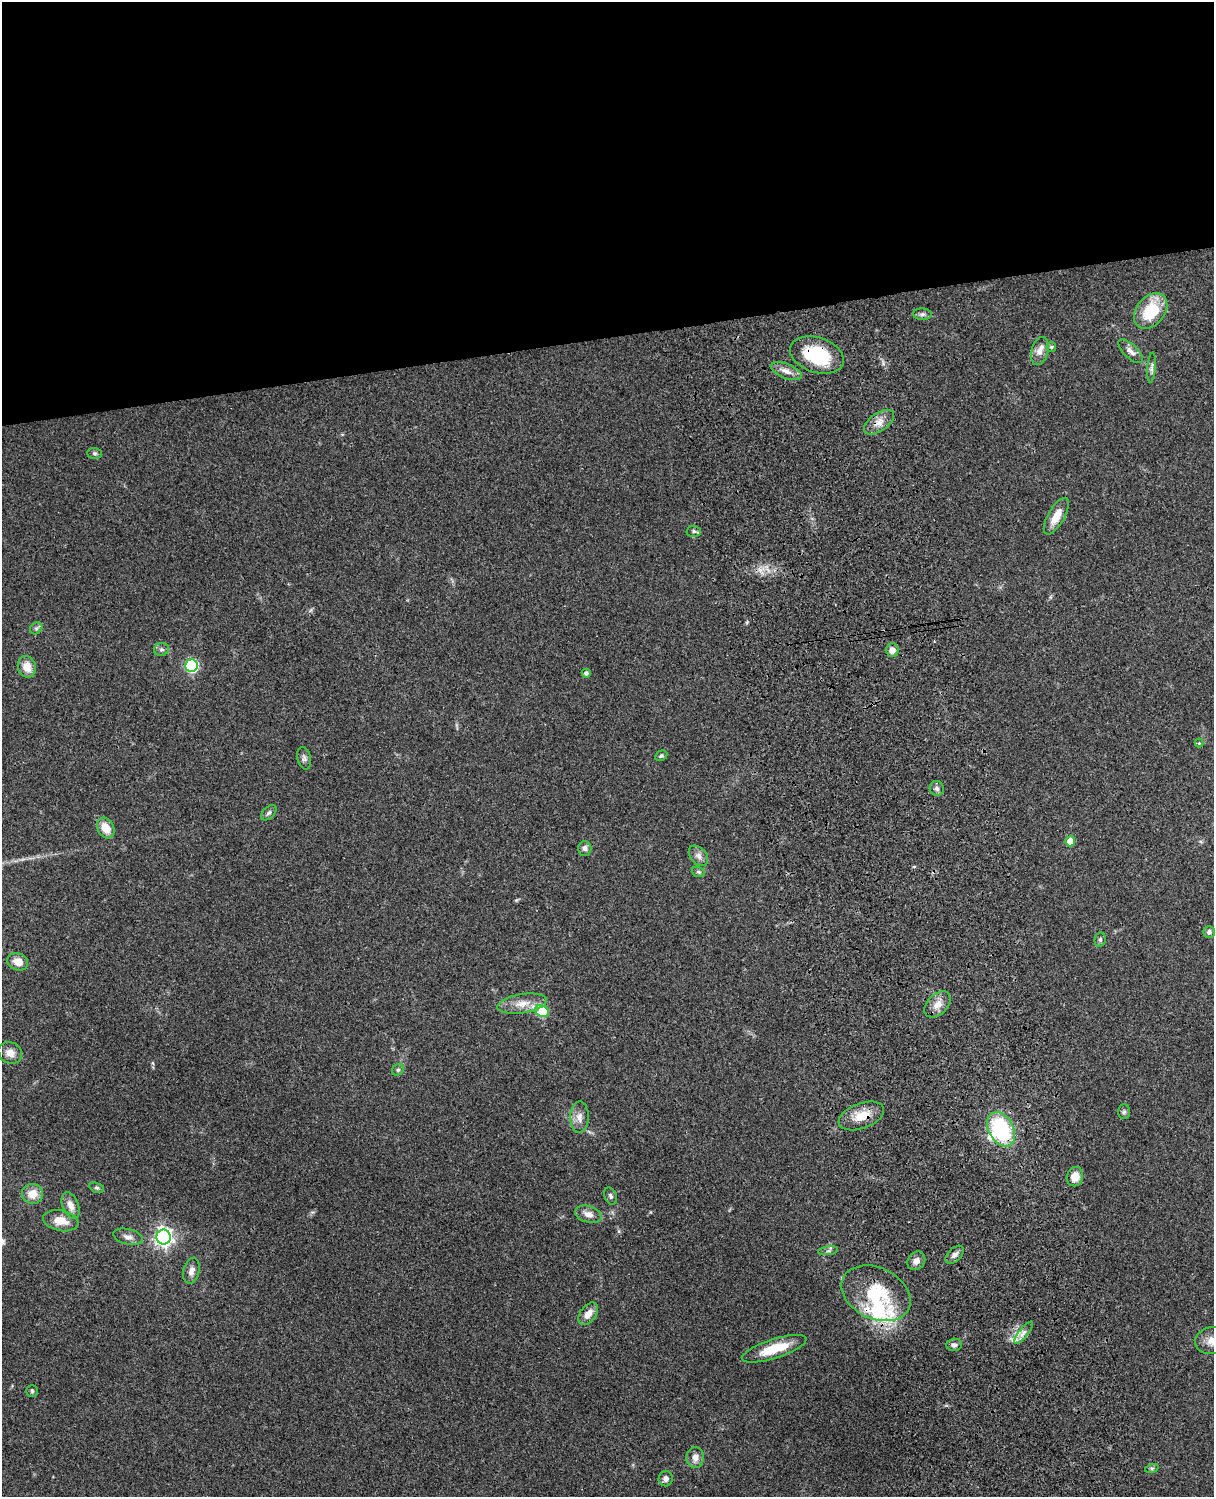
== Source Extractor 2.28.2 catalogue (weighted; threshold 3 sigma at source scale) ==
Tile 2 of 4 x 3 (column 2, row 1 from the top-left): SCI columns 1334-2545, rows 3269-4763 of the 5088 x 4927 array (HDU 1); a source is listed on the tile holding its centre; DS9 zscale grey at full resolution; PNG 1216 x 1499 px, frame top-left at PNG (2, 2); each listed source drawn as its Kron ellipse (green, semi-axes under 4 px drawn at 4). Shown black and unused: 23% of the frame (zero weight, under 3 of 4 exposures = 6% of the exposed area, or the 3 px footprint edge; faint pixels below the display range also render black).
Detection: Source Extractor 2.28.2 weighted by HDU 2 'WHT'; one run over the whole footprint, this tile lists its part. Background 0.106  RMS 0.0065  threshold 0.0294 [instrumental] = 3 sigma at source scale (4.5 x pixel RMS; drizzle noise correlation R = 1.50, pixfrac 1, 0.05/0.05 arcsec/px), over >= 5 px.
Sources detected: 66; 1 inside a brighter object's white glare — neither listed nor drawn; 2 inside a brighter listed object's ellipse — not listed separately; the other 63 listed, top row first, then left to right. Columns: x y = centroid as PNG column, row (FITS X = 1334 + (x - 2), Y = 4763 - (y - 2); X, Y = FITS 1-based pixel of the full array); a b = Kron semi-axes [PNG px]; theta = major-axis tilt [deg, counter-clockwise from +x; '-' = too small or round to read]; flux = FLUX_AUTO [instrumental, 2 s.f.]
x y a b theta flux
1151 311 20 14 51 28
922 314 9 6 -2 1.8
1051 347 5 5 - 1
1040 351 14 8 75 4.8
1131 351 15 7 -43 3.5
817 355 27 17 -18 38
1152 367 15 4 85 2.1
786 371 16 7 -22 4.9
879 422 17 9 35 6
95 453 7 5 -1 1.2
1056 516 20 8 60 9.2
694 531 7 5 -2 1.6
36 628 7 5 44 1.3
161 649 7 6 - 1.7
892 650 7 6 - 4.8
192 666 6 6 - 83
27 667 11 9 -75 7.9
586 673 4 4 - 1.8
1199 743 4 4 - 0.6
661 756 6 4 28 1.2
304 758 11 6 -77 2.3
937 788 7 7 - 2
269 813 9 5 43 1.7
106 828 11 8 -61 9.4
1070 841 5 5 - 8.4
585 848 7 6 - 2.8
698 856 12 7 -50 3.2
698 872 7 5 -20 1.1
1209 932 6 5 - 1.9
1100 940 7 5 78 1.3
18 962 10 8 -20 6.7
522 1004 25 9 9 8.9
937 1004 15 10 45 6.1
542 1011 7 5 -31 26
10 1053 12 10 -30 5.2
398 1070 6 5 - 1.2
1124 1112 7 6 - 1.2
861 1116 24 12 20 12
579 1117 15 9 89 4.8
1001 1129 18 12 -61 57
1075 1177 10 8 72 7
97 1188 8 5 -17 1.1
32 1194 10 10 - 8.3
610 1196 9 6 -69 1.7
71 1205 14 8 -68 5.1
588 1214 13 8 -17 4.9
61 1221 18 10 -11 8.9
128 1237 15 7 -13 3.5
164 1237 7 7 - 270
828 1251 10 4 8 1.5
955 1255 11 6 43 2.8
916 1261 10 8 48 3.9
191 1271 13 8 77 3.6
876 1293 36 25 -26 38
588 1314 13 7 53 5.6
1024 1333 13 4 52 3
1213 1340 19 13 7 9.4
954 1345 8 6 5 2.1
774 1349 34 9 18 19
32 1391 5 5 - 0.98
695 1457 10 9 - 4.4
1152 1468 7 4 18 1.1
666 1479 7 7 - 2.5
Overlapping masked pixels (flux is a lower limit): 5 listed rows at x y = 817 355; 879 422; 861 1116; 1001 1129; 876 1293
Isophote crosses this tile's border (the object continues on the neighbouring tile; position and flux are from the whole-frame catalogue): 1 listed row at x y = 1213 1340